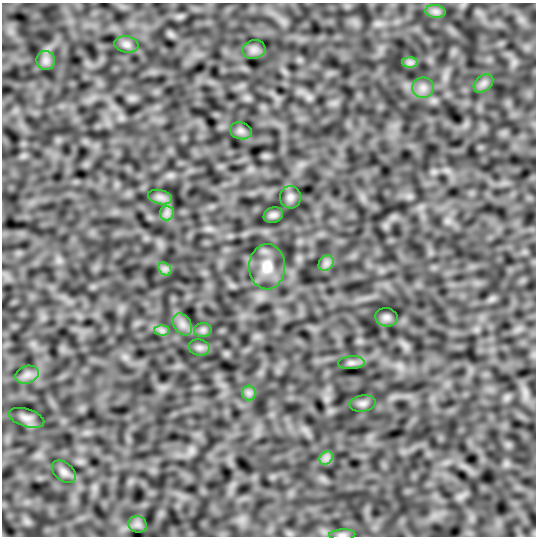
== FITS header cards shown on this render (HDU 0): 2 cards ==
NAXIS1  =                  534
NAXIS2  =                  534

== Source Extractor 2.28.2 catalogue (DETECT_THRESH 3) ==
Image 534 x 534 px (HDU 0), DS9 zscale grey, 1 PNG px = 1 image px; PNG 538 x 538 px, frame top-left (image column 1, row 534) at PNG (2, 3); each listed source drawn as its Kron ellipse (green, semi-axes under 4 px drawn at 4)
Background -0.163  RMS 8.5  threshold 25.4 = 3 sigma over >= 5 px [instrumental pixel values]
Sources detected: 29; all 29 listed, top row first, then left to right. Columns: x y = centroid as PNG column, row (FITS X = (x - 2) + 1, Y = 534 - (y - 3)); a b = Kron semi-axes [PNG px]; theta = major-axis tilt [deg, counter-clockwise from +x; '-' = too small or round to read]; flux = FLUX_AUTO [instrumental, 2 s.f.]
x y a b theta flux
435 11 10 6 -6 2300
126 44 12 8 -8 2500
254 50 11 9 15 3000
46 60 9 9 - 2900
410 62 8 5 0 1800
483 83 11 7 39 2800
423 88 11 10 - 3900
241 131 11 8 -17 2300
160 197 12 7 -15 2900
290 197 11 10 - 2700
167 213 7 7 - 2300
273 215 10 7 22 2000
326 263 8 6 45 2300
267 267 23 18 89 11000
165 269 7 5 -45 1900
386 317 11 9 -9 2200
182 324 12 8 -58 3700
203 330 9 7 1 1900
162 331 8 5 0 1800
199 347 10 8 -9 2300
351 363 13 6 3 2300
27 375 12 8 19 3700
249 393 7 7 - 2000
363 403 13 8 7 2500
26 418 18 9 -16 3700
326 458 7 5 45 2200
64 472 14 9 -41 2800
138 524 9 8 - 2600
342 535 13 5 3 1900
At the frame edge (FLAGS 8, measured only in part): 1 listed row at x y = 342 535